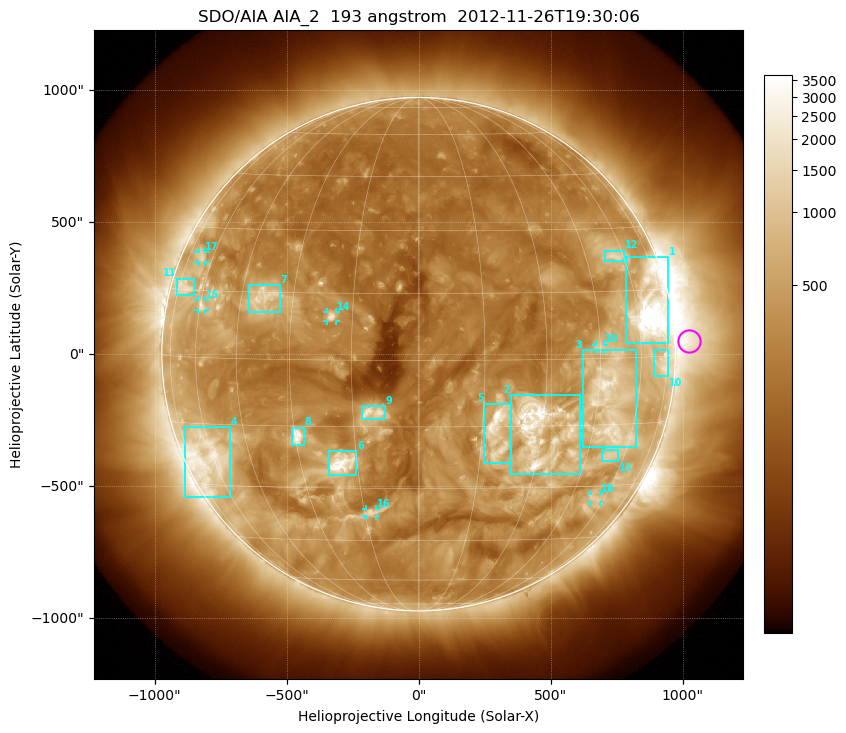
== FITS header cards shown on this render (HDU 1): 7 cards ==
TELESCOP= 'SDO/AIA'
INSTRUME= 'AIA_2'
WAVELNTH=                  193
WAVEUNIT= 'angstrom'
DATE-OBS= '2012-11-26T19:30:06.84'
CTYPE1  = 'HPLN-TAN'
CTYPE2  = 'HPLT-TAN'

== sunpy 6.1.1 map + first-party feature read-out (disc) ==
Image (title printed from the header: SDO/AIA AIA_2  193 angstrom  2012-11-26T19:30:06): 1024 x 1024 px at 2.4 arcsec/px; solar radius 973 arcsec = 405 px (full disc in frame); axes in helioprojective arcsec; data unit not stated in the header (colour bar unlabelled)
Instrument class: DISC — disc imager (sunpy class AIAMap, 193 A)
Bright regions (active regions / flare kernels): reference = the median radial profile (limb darkening/brightening removed); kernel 9 px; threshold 5 sigma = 721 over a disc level ~287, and >= 1.15x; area >= 12 px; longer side >= 10 px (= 24 arcsec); searched inside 0.97 R_sun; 19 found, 19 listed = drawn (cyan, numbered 1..; 6 of them under ~33 arcsec drawn as corner ticks so the feature stays visible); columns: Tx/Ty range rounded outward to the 5 arcsec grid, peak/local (2 s.f.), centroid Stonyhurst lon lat
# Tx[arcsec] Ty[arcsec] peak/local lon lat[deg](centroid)
1 785..945 40..370 19 +66 +10
2 350..615 -455..-155 15 +30 -16
3 625..825 -355..15 8.2 +49 -10
4 -885..-715 -540..-275 7 -63 -23
5 250..350 -415..-185 14 +19 -16
6 -340..-235 -455..-365 14 -19 -24
7 -640..-525 155..265 5.7 -38 +14
8 -480..-435 -345..-275 9.4 -29 -17
9 -215..-125 -250..-195 7.9 -10 -12
10 890..945 -85..20 4.9 +72 -2
11 -915..-850 225..285 4.8 -71 +15
12 705..780 350..390 4.4 +56 +23
13 695..755 -405..-365 3.8 +54 -22
14 -345..-315 125..160 7.3 -20 +10
15 -835..-805 165..205 4.9 -59 +12
16 -200..-160 -615..-585 5.4 -13 -37
17 -835..-810 350..390 3.8 -66 +23
18 650..690 -560..-530 3.5 +55 -33
19 670..700 15..35 4.2 +45 +3
Off-limb structures (1.02-1.3 R_sun): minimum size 162 px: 3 found; the strongest spans PA ~235..305 deg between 1.02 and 1.3 R_sun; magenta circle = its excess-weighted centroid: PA ~275 deg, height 1.05 R_sun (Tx ~1025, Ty ~50 arcsec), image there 4.6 x the reference